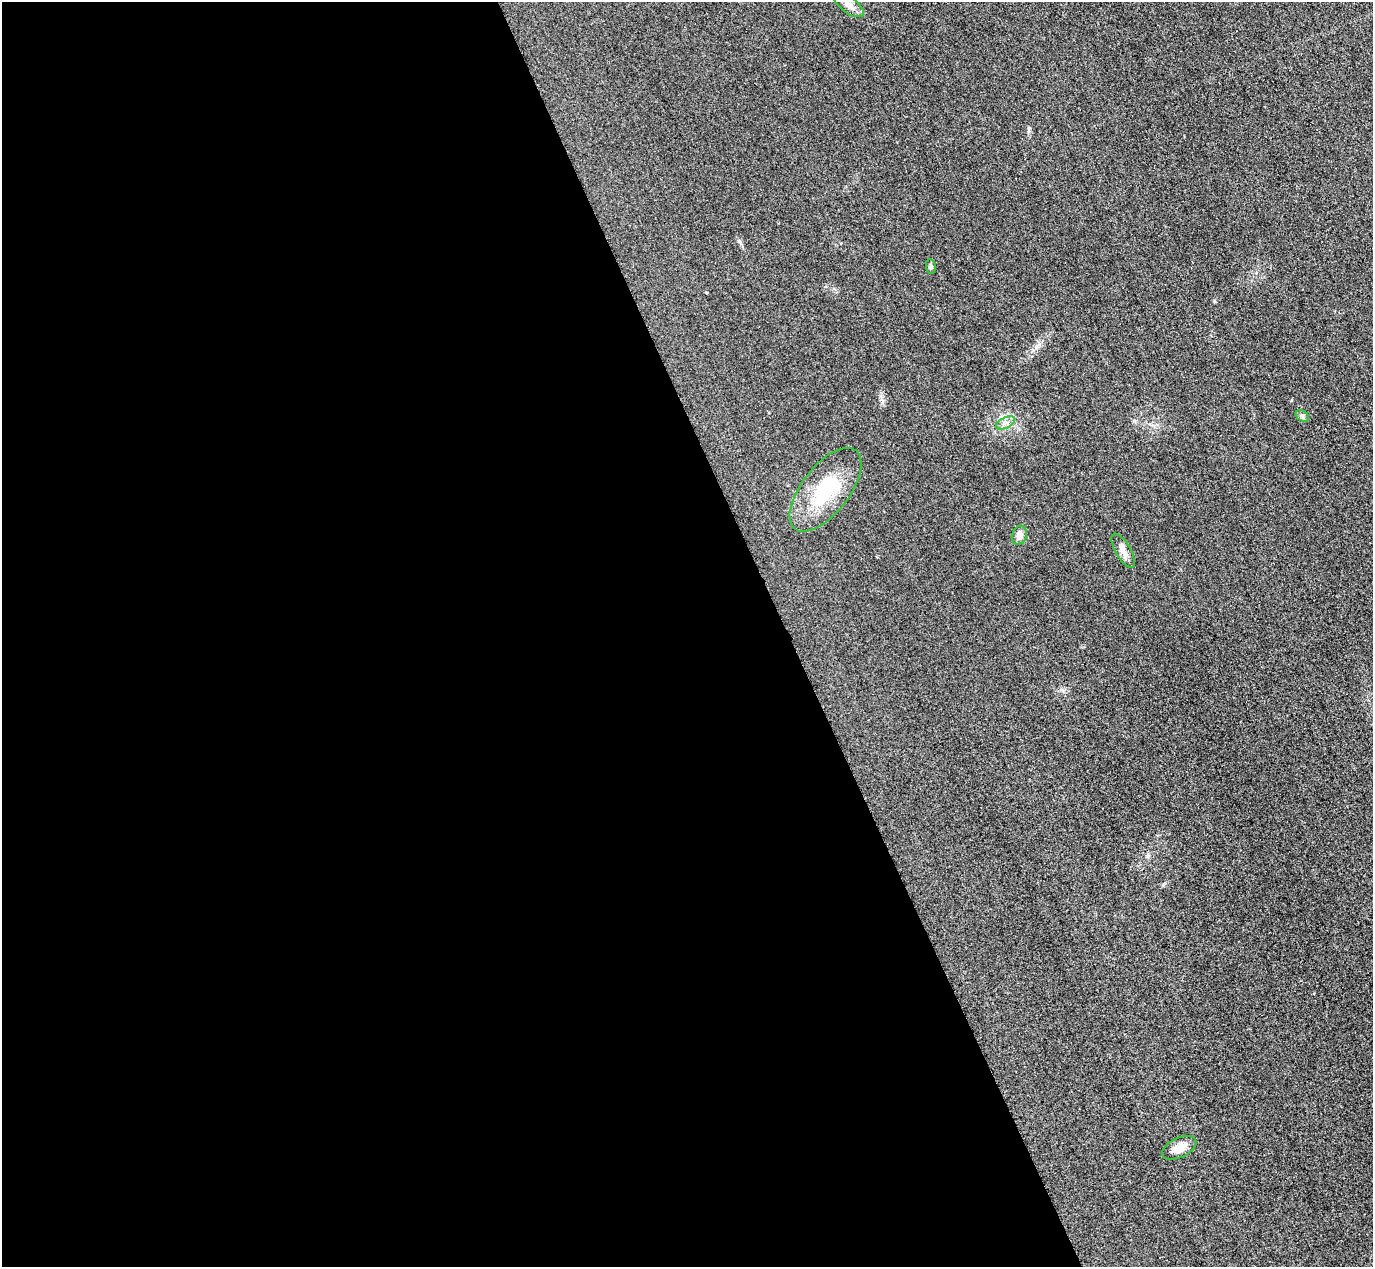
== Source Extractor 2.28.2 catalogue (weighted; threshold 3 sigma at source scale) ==
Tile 9 of 4 x 4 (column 1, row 3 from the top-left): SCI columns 31-1401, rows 1568-2832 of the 5546 x 5533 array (HDU 1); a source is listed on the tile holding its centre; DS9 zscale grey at full resolution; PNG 1375 x 1269 px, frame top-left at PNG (2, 2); each listed source drawn as its Kron ellipse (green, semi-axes under 4 px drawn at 4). Shown black and unused: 57% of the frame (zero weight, under 3 of 4 exposures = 3% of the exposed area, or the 3 px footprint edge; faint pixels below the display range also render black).
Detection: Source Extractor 2.28.2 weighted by HDU 2 'WHT'; one run over the whole footprint, this tile lists its part. Background 0.133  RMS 0.019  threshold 0.0842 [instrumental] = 3 sigma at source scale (4.5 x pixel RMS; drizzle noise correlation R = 1.50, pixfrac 1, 0.05/0.05 arcsec/px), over >= 5 px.
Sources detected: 8; all 8 listed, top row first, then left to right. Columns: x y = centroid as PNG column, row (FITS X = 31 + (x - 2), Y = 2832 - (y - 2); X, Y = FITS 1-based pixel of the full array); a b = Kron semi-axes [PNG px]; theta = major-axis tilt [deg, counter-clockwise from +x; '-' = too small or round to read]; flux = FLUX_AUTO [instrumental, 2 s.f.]
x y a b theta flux
849 5 17 8 -36 14
931 267 7 5 -83 3.4
1302 416 7 5 -33 3.8
1005 423 10 5 26 7.2
825 490 50 23 52 120
1019 535 10 7 72 12
1123 551 19 7 -60 14
1179 1148 18 9 25 23